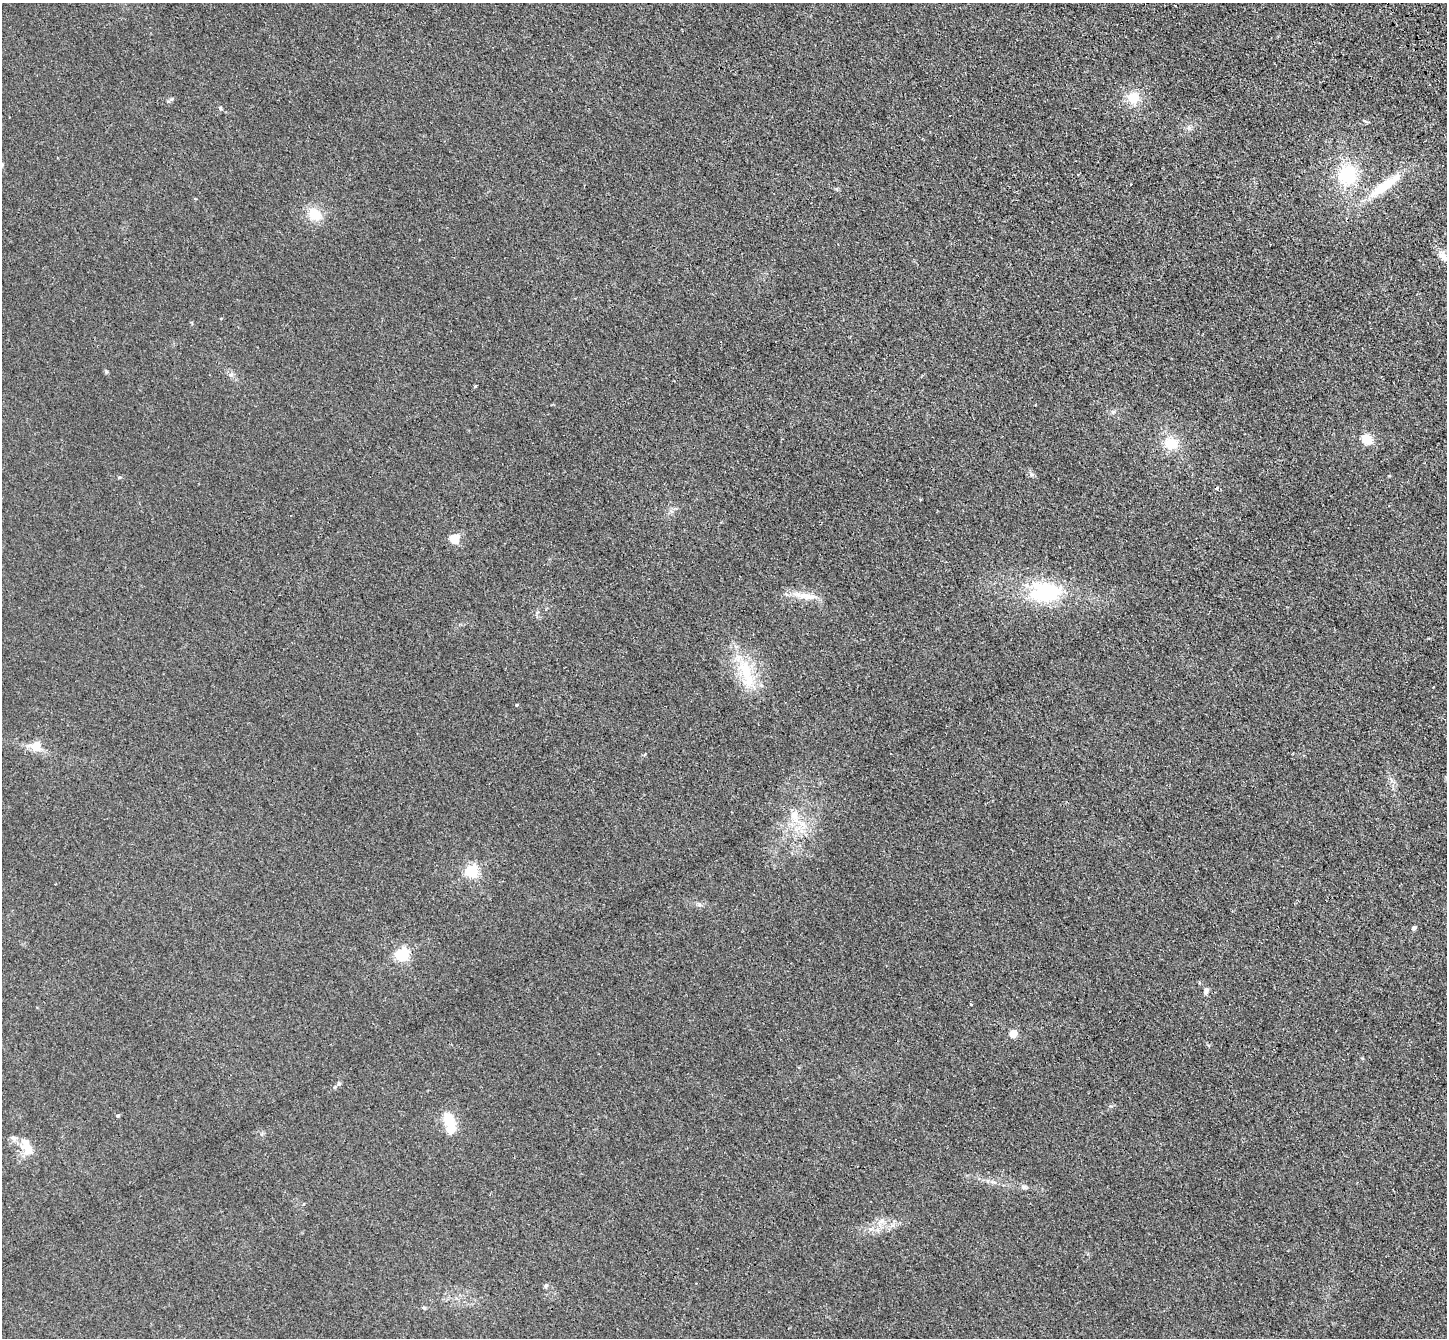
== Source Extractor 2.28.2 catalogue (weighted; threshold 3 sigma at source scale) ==
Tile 10 of 4 x 4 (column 2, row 3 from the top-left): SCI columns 1549-2993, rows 1559-2894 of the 5985 x 5924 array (HDU 1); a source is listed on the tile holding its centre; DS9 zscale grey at full resolution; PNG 1449 x 1340 px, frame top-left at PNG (2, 3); no overlay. Shown black and unused: <1% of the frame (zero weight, under 3 of 4 exposures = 6% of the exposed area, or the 3 px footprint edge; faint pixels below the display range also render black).
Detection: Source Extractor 2.28.2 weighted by HDU 2 'WHT'; one run over the whole footprint, this tile lists its part. Background 0.0407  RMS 0.0058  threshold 0.0263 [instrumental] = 3 sigma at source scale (4.5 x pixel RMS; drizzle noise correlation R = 1.50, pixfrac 1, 0.05/0.05 arcsec/px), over >= 5 px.
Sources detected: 43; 3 inside a brighter object's white glare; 1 cosmic-ray / hot-pixel residue — not listed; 1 inside a brighter listed object's ellipse — not listed separately; the other 38 listed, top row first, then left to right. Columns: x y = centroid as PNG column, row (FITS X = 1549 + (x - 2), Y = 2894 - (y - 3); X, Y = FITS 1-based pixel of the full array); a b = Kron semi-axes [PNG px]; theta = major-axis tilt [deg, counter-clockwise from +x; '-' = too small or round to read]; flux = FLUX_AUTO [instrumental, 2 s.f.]
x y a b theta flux
1133 98 14 13 - 12
172 99 6 4 45 0.96
220 108 5 5 - 0.83
1365 121 9 3 -29 0.83
1189 128 7 5 -78 1.5
1347 175 28 24 71 31
1385 186 48 10 36 24
314 214 18 15 -43 12
1443 256 17 8 -54 4.5
475 386 4 3 - 1
1113 412 7 4 -1 1.1
1367 439 12 11 - 8.1
1171 443 17 15 -25 12
119 477 5 4 - 0.65
454 538 5 5 - 35
1044 592 37 23 2 48
807 596 28 9 -6 8.9
745 671 36 16 -71 26
516 705 4 2 - 0.45
36 746 6 5 - 17
794 816 15 10 -79 7.5
472 871 5 5 - 100
699 904 6 4 -72 0.97
1414 928 5 4 - 1.7
402 954 6 5 - 100
1206 991 10 6 71 2
971 1005 3 2 - 0.38
1013 1034 5 5 - 14
338 1084 8 4 90 1.1
335 1087 6 4 71 0.7
118 1116 4 4 - 0.87
448 1122 26 12 -43 11
14 1138 8 6 -2 1.9
26 1143 16 13 82 8.6
1024 1187 9 5 -8 1.6
881 1221 7 5 46 1.9
546 1286 7 4 63 1.1
424 1308 5 5 - 0.77
Unlisted compact peaks at least as high as the median listed source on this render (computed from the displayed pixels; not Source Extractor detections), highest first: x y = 1031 474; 231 375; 106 371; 1111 1106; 993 1182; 836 189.